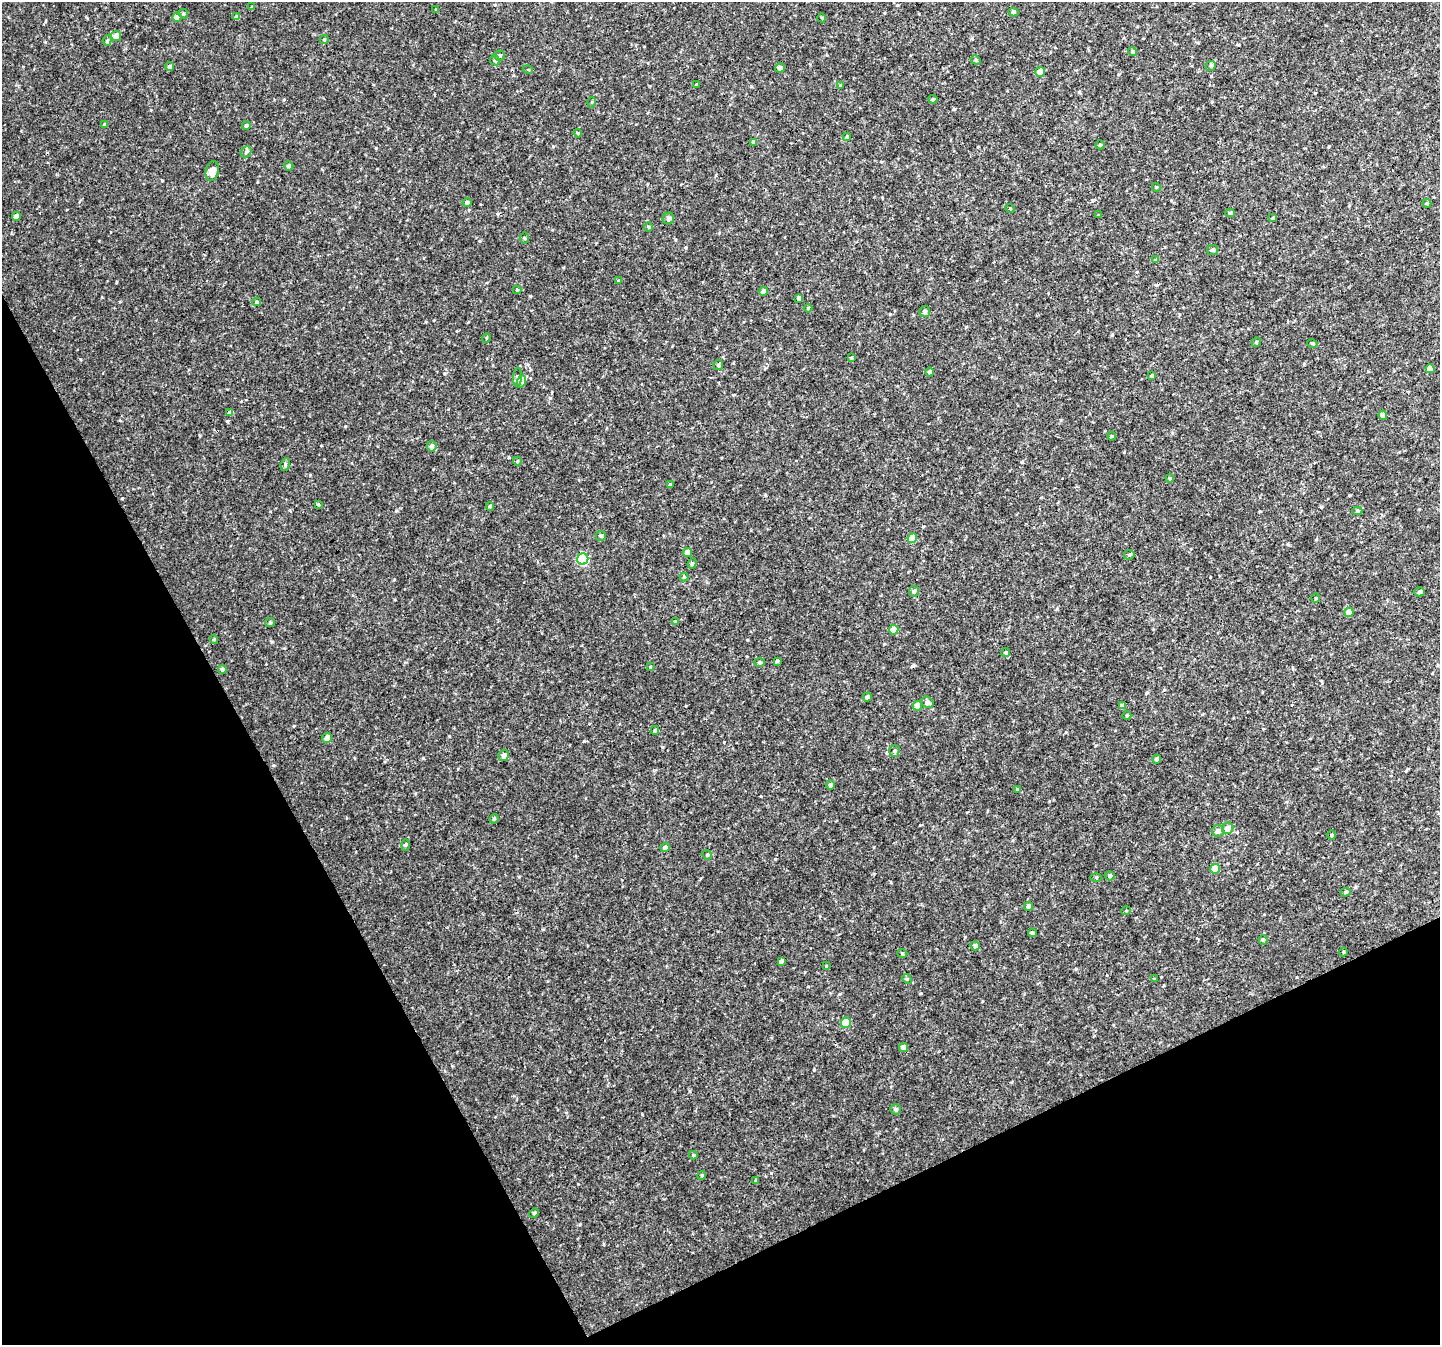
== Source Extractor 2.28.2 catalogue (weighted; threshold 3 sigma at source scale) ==
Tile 14 of 4 x 4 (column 2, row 4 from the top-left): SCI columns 1442-2879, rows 108-1450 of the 5761 x 5647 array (HDU 1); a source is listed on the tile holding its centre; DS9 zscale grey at full resolution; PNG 1442 x 1347 px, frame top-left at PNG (2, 2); each listed source drawn as its Kron ellipse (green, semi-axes under 4 px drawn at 4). Shown black and unused: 26% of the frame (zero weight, under 3 of 4 exposures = <1% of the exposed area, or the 3 px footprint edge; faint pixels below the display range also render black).
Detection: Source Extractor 2.28.2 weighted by HDU 2 'WHT'; one run over the whole footprint, this tile lists its part. Background 0.00675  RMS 0.0037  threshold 0.0166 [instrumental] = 3 sigma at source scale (4.5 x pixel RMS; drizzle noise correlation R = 1.50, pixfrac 1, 0.0396/0.0396 arcsec/px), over >= 5 px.
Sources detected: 137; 2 cosmic-ray / hot-pixel residue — neither listed nor drawn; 1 inside a brighter listed object's ellipse — not listed separately; the other 134 listed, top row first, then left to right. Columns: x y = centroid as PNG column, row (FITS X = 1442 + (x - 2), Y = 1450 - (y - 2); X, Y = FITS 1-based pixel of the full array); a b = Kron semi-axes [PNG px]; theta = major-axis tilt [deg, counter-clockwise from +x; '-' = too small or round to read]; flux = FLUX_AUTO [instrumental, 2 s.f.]
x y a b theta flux
252 7 4 3 - 0.42
436 10 3 3 - 0.97
1013 12 5 4 - 0.73
183 14 5 4 - 0.48
177 17 4 4 - 2.5
237 17 4 4 - 2.1
822 18 4 3 - 0.29
116 36 5 5 - 1.9
324 39 4 4 - 0.41
107 40 5 4 - 0.49
1133 52 5 4 - 0.7
500 56 5 5 - 0.69
495 60 5 4 - 0.57
976 60 5 4 - 0.46
170 66 4 4 - 0.89
1211 66 5 4 - 0.51
780 68 5 4 - 1.1
528 70 5 3 - 0.28
1040 72 5 4 - 3.1
696 84 3 2 - 0.33
841 86 4 3 - 0.33
933 99 4 4 - 0.67
592 102 5 3 - 0.32
105 124 3 3 - 0.35
246 126 4 4 - 0.59
578 133 4 3 - 0.38
847 137 4 4 - 0.6
753 142 4 4 - 0.63
1100 145 4 4 - 0.44
246 152 6 5 - 0.69
289 166 4 4 - 0.73
212 171 10 6 78 2.7
1156 187 4 3 - 0.33
467 202 4 4 - 0.92
1427 203 4 4 - 0.36
1010 208 5 3 - 0.27
1230 213 5 4 - 0.61
1099 215 4 3 - 0.37
16 217 4 4 - 2.7
668 218 6 5 - 0.79
1273 218 4 4 - 0.61
649 227 5 3 - 0.31
525 238 6 4 -88 0.38
1213 250 6 5 - 0.67
1156 260 4 4 - 0.39
618 281 4 4 - 0.38
517 290 4 4 - 0.44
763 291 4 4 - 1.7
799 298 4 4 - 1.1
257 302 4 4 - 0.53
808 308 4 3 - 0.31
925 312 5 5 - 1.1
486 338 5 3 - 0.31
1256 342 5 4 - 0.53
1312 343 5 3 - 0.37
851 358 4 3 - 0.41
718 365 5 4 - 0.58
1430 369 4 4 - 1.6
930 372 4 4 - 0.99
1152 375 4 3 - 0.37
518 377 9 4 86 0.77
522 381 6 4 71 0.79
230 413 4 4 - 1.6
1383 415 4 4 - 1.8
1112 436 4 4 - 0.36
432 446 5 4 - 1.1
517 461 4 3 - 0.34
285 465 6 4 81 0.57
1170 478 4 4 - 0.38
670 484 4 4 - 0.48
318 504 4 3 - 0.35
490 506 4 4 - 0.41
1357 511 5 4 - 0.5
601 536 5 5 - 0.55
912 538 5 4 - 4.9
688 552 4 4 - 3.4
1129 555 5 5 - 0.55
583 559 5 5 - 28
692 563 5 4 - 0.59
684 577 4 4 - 0.49
914 591 5 5 - 0.76
1420 592 5 4 - 0.73
1316 598 5 3 - 0.31
1349 612 5 4 - 3.2
676 622 4 4 - 0.46
270 623 5 4 - 0.45
894 630 5 4 - 5.4
214 640 4 4 - 0.41
1006 653 4 4 - 0.53
777 661 4 4 - 0.52
759 662 5 4 - 0.51
650 667 3 3 - 0.31
222 669 4 4 - 0.94
867 697 4 4 - 1.1
927 702 6 5 - 1.1
917 706 5 4 - 3.1
1122 706 4 4 - 1.3
1127 716 4 3 - 0.34
655 730 4 3 - 0.53
327 738 5 4 - 2.1
894 751 5 5 - 0.6
504 755 5 5 - 1.6
1157 759 4 4 - 1.1
830 785 4 4 - 0.91
1017 789 4 4 - 0.31
494 819 5 4 - 0.46
1228 828 6 5 - 2.6
1218 831 6 6 - 1.6
1331 835 5 3 - 0.34
406 845 5 3 - 0.47
665 847 5 4 - 0.86
707 855 5 4 - 0.52
1215 869 5 4 - 5.5
1110 876 5 4 - 0.6
1096 877 5 3 - 0.4
1346 892 5 4 - 0.55
1028 906 4 4 - 0.84
1126 911 5 3 - 0.28
1032 933 4 4 - 0.72
1263 940 5 4 - 0.61
975 946 4 4 - 1.2
1343 952 5 3 - 0.32
902 953 5 3 - 0.37
781 961 4 3 - 1
826 966 3 3 - 0.24
907 979 5 4 - 0.44
1154 979 4 2 - 0.27
846 1023 5 5 - 8.4
904 1047 4 4 - 2.4
896 1109 5 5 - 0.74
694 1155 4 4 - 0.43
702 1175 4 3 - 0.37
756 1180 4 3 - 0.35
534 1213 5 4 - 0.4
Overlapping masked pixels (flux is a lower limit): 1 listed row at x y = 1430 369
Unlisted compact peaks at least as high as the median listed source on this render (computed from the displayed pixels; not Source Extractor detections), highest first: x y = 449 736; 771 1173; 814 1070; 530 296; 662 747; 642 1114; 310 475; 578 1184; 80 359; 580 1224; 954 109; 920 825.